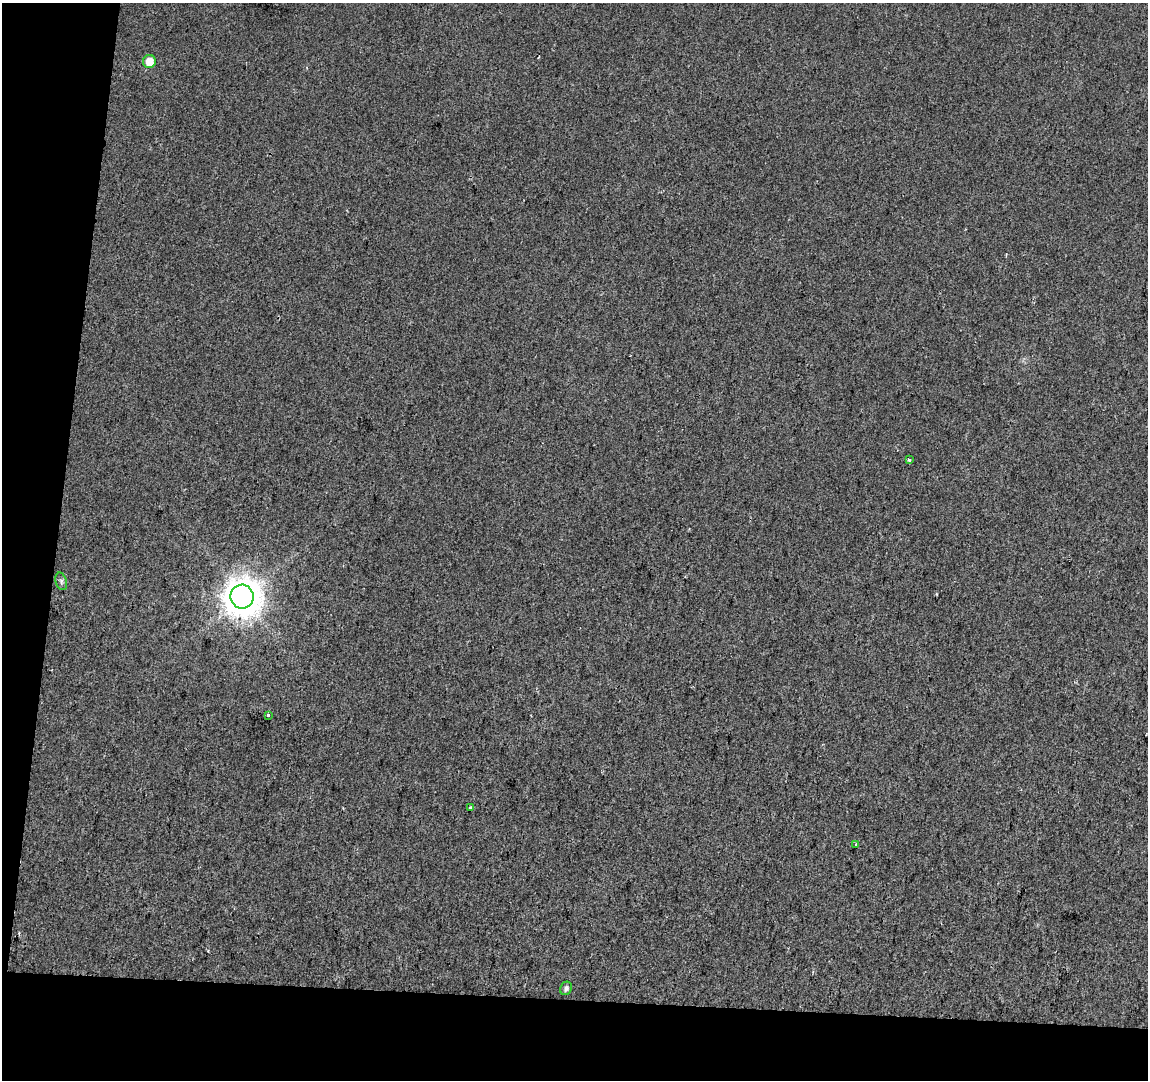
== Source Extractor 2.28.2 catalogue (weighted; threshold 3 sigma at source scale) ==
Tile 3 of 2 x 2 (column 1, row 2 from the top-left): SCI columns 1-1146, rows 128-1205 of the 2293 x 2396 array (HDU 1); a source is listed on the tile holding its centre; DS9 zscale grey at full resolution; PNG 1150 x 1082 px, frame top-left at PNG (2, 3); each listed source drawn as its Kron ellipse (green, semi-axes under 4 px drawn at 4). Shown black and unused: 12% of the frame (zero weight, under 2 of 3 exposures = <1% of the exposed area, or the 3 px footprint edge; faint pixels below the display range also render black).
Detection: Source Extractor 2.28.2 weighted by HDU 2 'WHT'; one run over the whole footprint, this tile lists its part. Background 0.013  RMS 0.0088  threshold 0.0396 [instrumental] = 3 sigma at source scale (4.5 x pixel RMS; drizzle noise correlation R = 1.50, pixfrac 1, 0.0396/0.0396 arcsec/px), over >= 5 px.
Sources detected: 10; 2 cosmic-ray / hot-pixel residue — neither listed nor drawn; the other 8 listed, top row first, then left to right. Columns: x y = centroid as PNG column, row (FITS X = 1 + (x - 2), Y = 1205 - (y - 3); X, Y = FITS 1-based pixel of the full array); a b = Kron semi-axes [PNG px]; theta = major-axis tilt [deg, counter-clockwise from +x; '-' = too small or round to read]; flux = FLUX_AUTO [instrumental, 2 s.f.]
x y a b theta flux
149 61 6 6 - 10
909 460 3 3 - 3.2
61 581 9 5 -74 2.3
242 597 12 11 - 1800
268 715 4 3 - 7.1
470 808 3 3 - 1.4
856 845 3 3 - 2.7
566 988 7 5 66 2.7